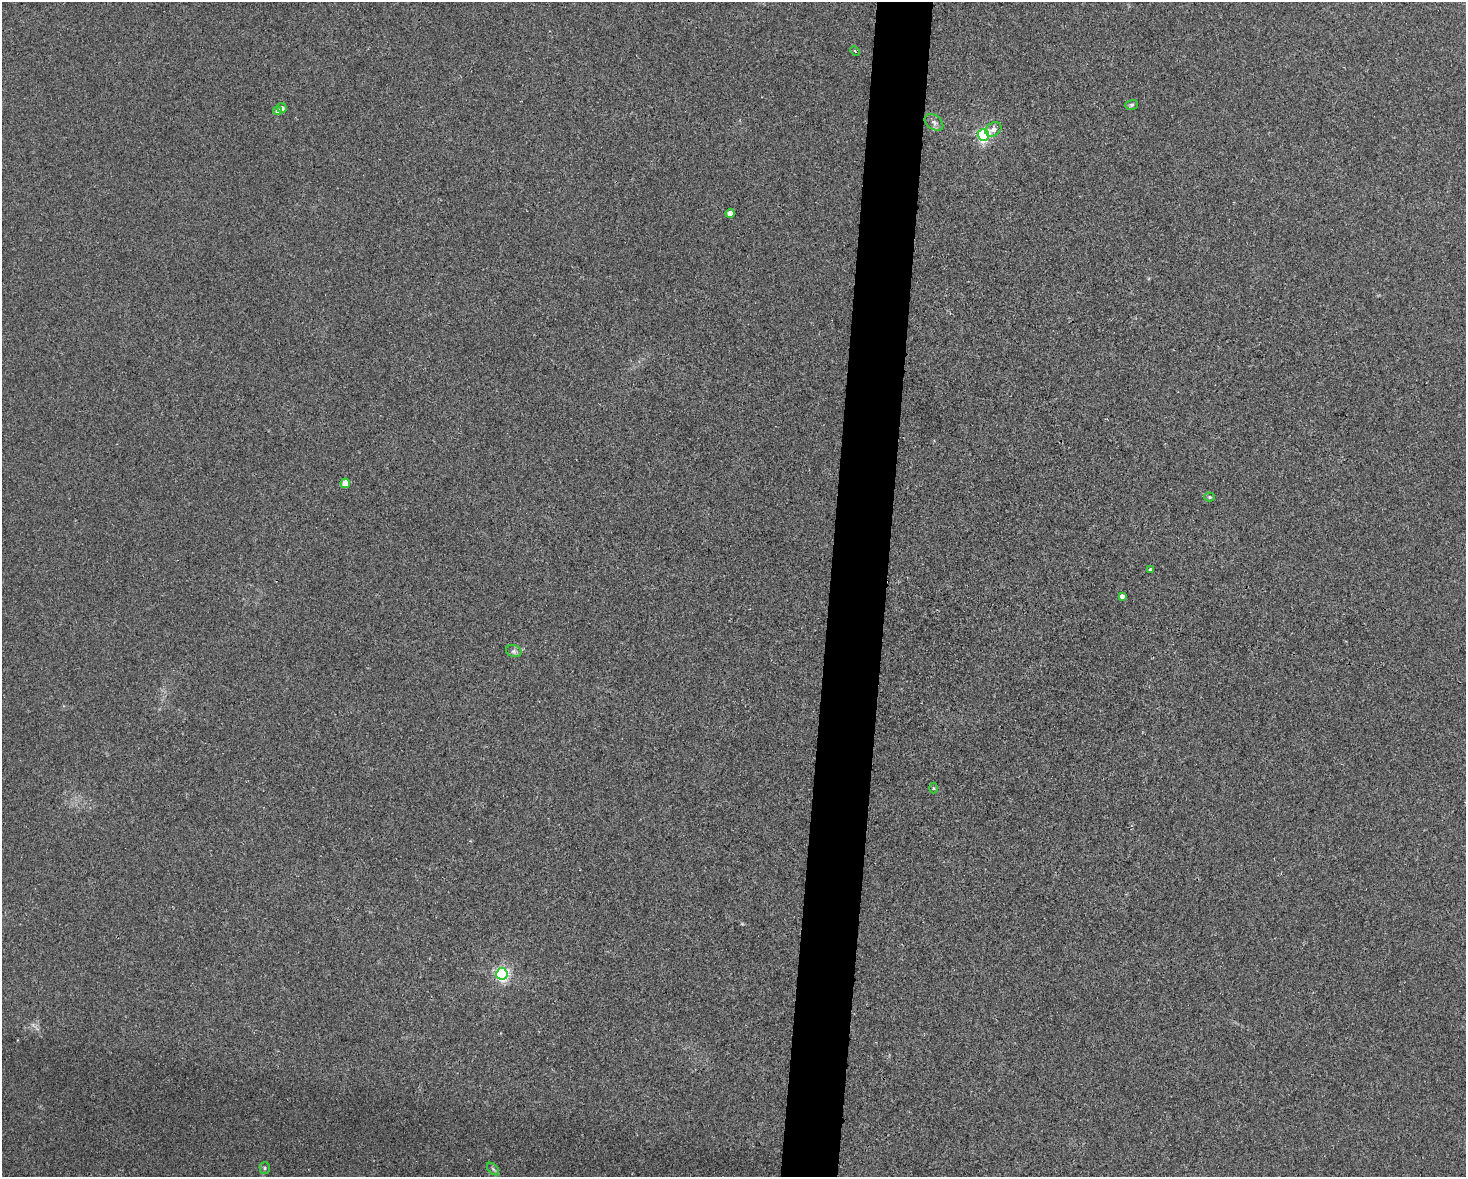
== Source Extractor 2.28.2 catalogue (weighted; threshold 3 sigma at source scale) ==
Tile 5 of 3 x 4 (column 2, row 2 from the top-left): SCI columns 1577-3040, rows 2367-3541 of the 4725 x 4717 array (HDU 1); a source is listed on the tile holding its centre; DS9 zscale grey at full resolution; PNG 1468 x 1179 px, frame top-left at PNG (2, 2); each listed source drawn as its Kron ellipse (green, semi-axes under 4 px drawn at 4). Shown black and unused: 4% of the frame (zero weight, under 2 of 3 exposures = <1% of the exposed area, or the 3 px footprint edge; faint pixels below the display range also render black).
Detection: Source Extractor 2.28.2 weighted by HDU 2 'WHT'; one run over the whole footprint, this tile lists its part. Background 0.0324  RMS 0.0057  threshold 0.0256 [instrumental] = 3 sigma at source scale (4.5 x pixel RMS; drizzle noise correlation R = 1.50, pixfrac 1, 0.05/0.05 arcsec/px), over >= 5 px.
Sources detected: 17; all 17 listed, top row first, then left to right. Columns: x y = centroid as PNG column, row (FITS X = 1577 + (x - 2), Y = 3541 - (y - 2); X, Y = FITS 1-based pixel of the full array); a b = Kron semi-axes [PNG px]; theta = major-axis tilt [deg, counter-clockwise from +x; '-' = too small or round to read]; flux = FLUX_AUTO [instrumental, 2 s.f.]
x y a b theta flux
855 51 5 3 - 0.54
1131 105 6 5 - 1
282 108 5 4 - 2.4
277 111 4 4 - 3.9
934 122 10 7 -37 2.3
993 129 8 6 34 3.1
983 135 6 5 - 100
730 213 4 4 - 5
345 483 4 4 - 7.4
1210 497 5 4 - 0.65
1150 570 4 3 - 1.1
1122 596 4 4 - 2.2
514 651 8 6 -19 1.5
933 788 5 3 - 0.55
502 974 6 6 - 130
265 1168 5 5 - 0.86
493 1169 7 4 -45 1.2